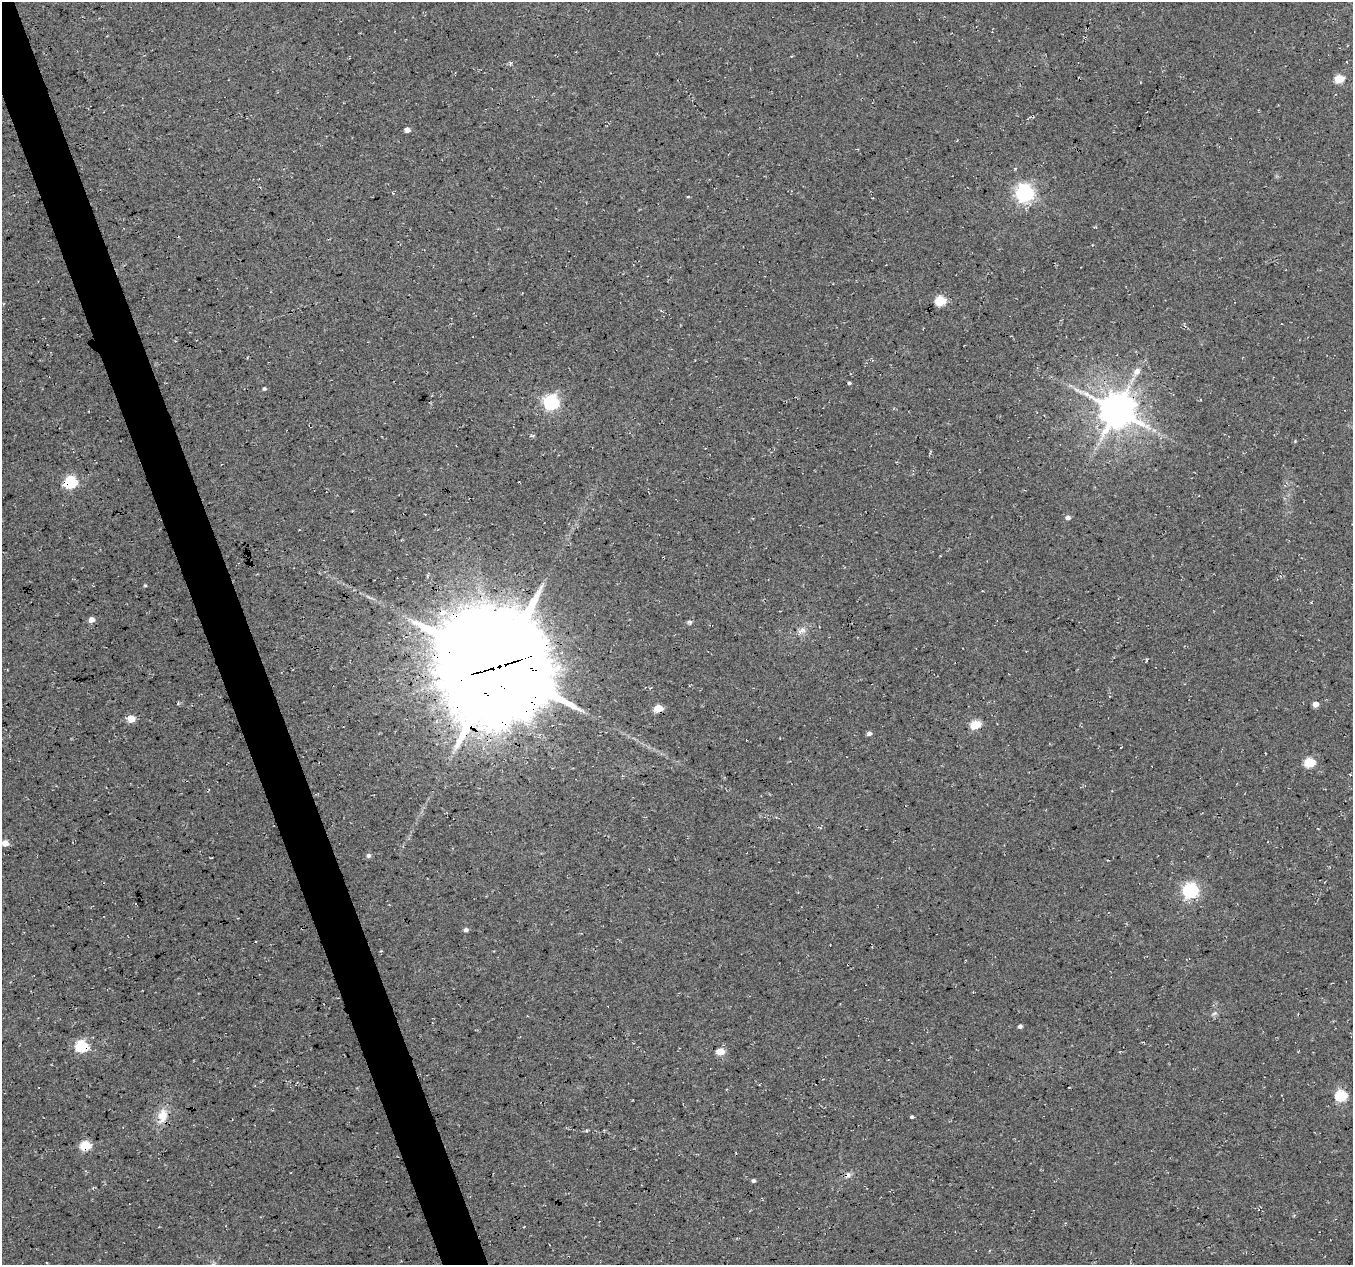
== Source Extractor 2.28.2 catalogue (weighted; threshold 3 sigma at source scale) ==
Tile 11 of 4 x 4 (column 3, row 3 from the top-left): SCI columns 2706-4056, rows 1381-2643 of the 5408 x 5234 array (HDU 1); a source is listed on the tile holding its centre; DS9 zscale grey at full resolution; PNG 1355 x 1267 px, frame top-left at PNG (2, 2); no overlay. Shown black and unused: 3% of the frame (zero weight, under 3 of 4 exposures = <1% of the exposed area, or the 3 px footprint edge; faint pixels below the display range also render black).
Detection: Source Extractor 2.28.2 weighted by HDU 2 'WHT'; one run over the whole footprint, this tile lists its part. Background 0.0276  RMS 0.0063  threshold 0.0285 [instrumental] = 3 sigma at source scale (4.5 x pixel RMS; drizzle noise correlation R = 1.50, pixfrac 1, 0.0396/0.0396 arcsec/px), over >= 5 px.
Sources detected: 41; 1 cosmic-ray / hot-pixel residue — not listed; the other 40 listed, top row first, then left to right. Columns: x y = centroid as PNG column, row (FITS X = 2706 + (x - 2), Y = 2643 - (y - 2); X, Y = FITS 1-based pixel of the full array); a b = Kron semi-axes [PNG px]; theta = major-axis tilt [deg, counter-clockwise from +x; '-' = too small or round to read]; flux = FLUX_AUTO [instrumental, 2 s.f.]
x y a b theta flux
1339 79 5 5 - 26
407 130 5 4 - 4.2
1024 193 7 7 - 250
688 197 4 3 - 0.56
940 301 6 5 - 40
1137 371 9 7 44 4.1
849 383 4 3 - 1.1
265 389 5 4 - 0.87
1077 390 11 4 -28 2.5
551 402 6 6 - 160
1116 410 11 10 - 1700
70 482 6 6 - 80
1068 518 5 5 - 2.4
145 585 4 4 - 0.6
443 612 11 9 9 5.9
91 620 5 5 - 4.2
689 622 5 5 - 1.6
802 630 10 6 -31 2.8
499 666 41 38 -43 11000
1316 704 5 4 - 5
658 708 5 5 - 19
131 719 6 5 - 10
975 725 6 5 - 34
869 733 6 5 - 1.8
1310 763 6 5 - 33
5 843 5 5 - 7
368 855 6 6 - 1.6
1190 890 6 6 - 160
466 930 6 5 - 1.5
848 964 2 2 - 0.44
1214 1013 8 5 20 1.5
1020 1026 5 4 - 1.5
81 1046 6 5 - 68
720 1051 5 5 - 15
1341 1096 6 5 - 61
162 1116 20 12 78 10
912 1117 4 3 - 0.84
85 1146 6 5 - 34
848 1175 10 7 44 2.5
753 1181 4 4 - 1.3
Overlapping masked pixels (flux is a lower limit): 10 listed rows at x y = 1116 410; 70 482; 443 612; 499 666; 658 708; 848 964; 81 1046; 162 1116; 85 1146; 848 1175